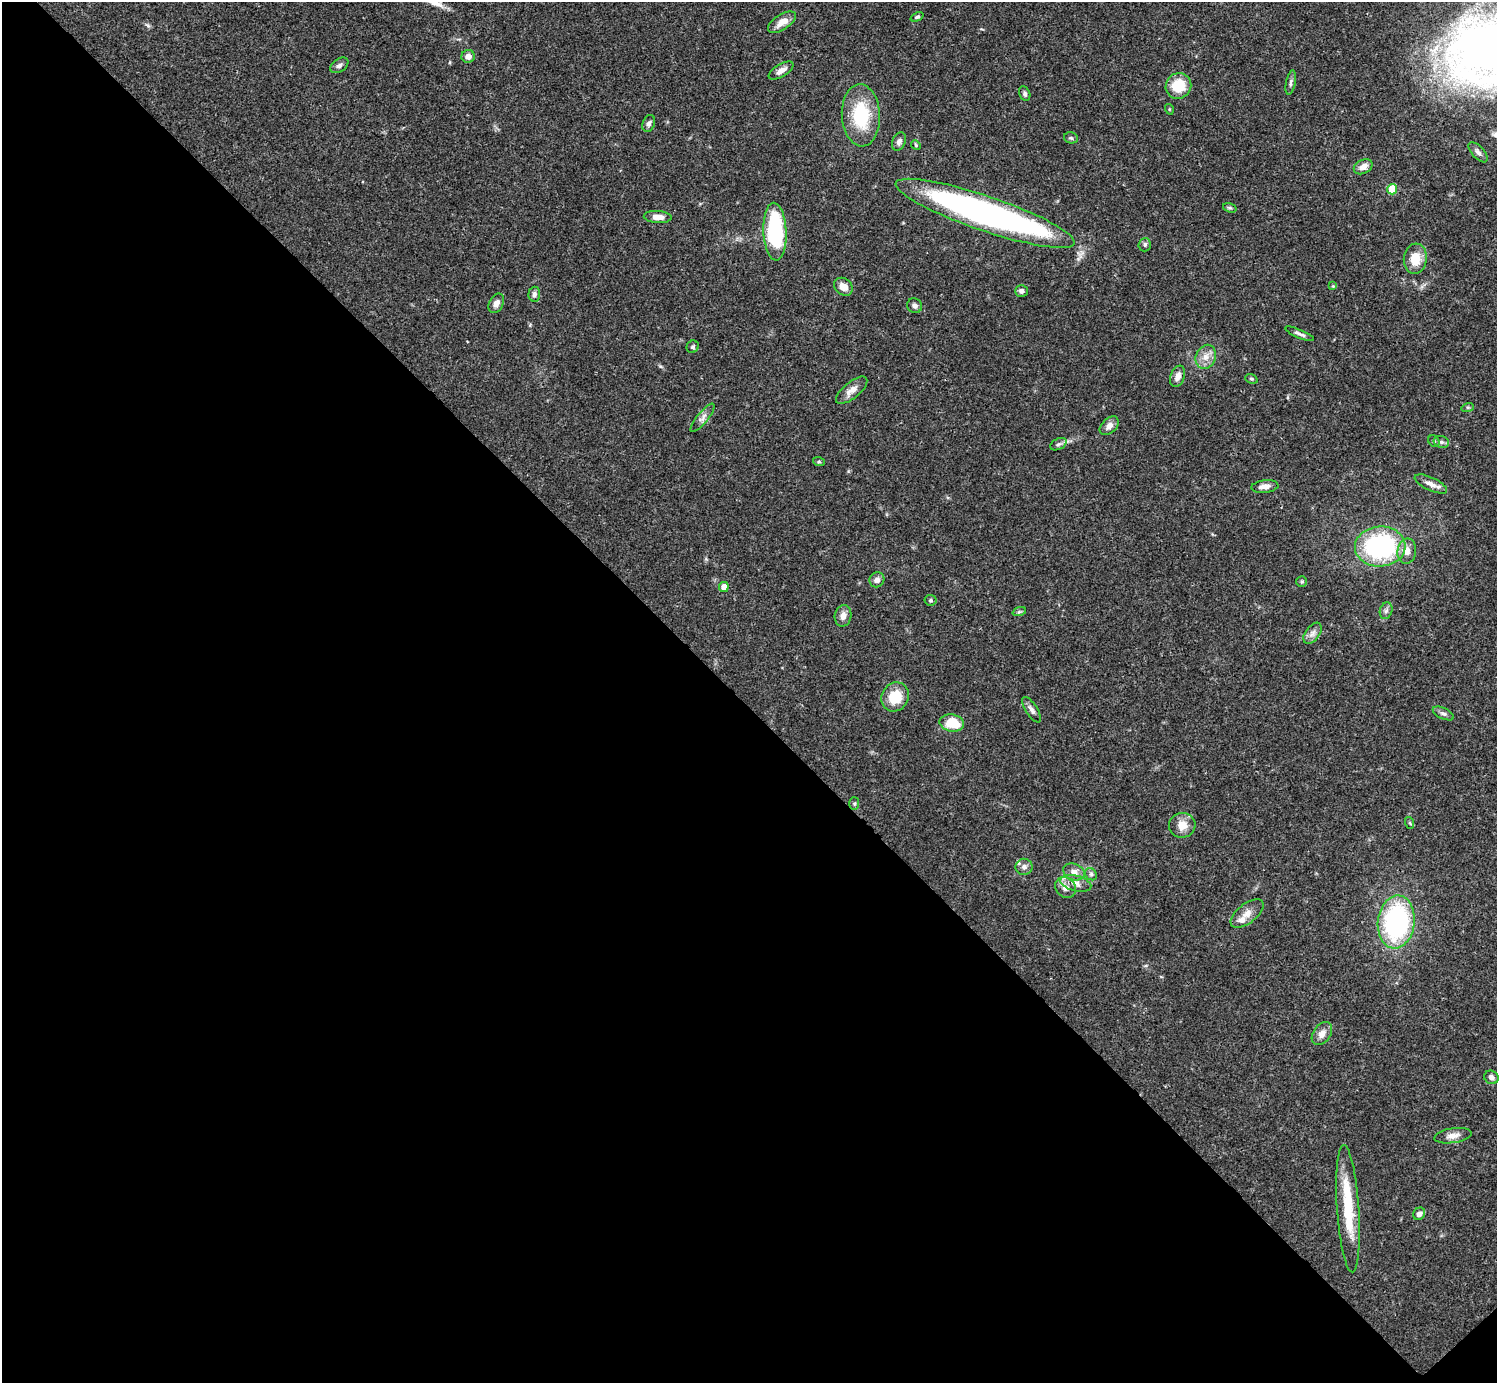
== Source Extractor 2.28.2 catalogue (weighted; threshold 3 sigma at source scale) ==
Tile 14 of 4 x 4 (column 2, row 4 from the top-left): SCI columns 1495-2989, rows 159-1539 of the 5982 x 5981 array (HDU 1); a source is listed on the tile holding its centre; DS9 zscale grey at full resolution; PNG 1499 x 1385 px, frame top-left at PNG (2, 2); each listed source drawn as its Kron ellipse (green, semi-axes under 4 px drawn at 4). Shown black and unused: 49% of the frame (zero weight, under 3 of 4 exposures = <1% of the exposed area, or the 3 px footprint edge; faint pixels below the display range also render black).
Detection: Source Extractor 2.28.2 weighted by HDU 2 'WHT'; one run over the whole footprint, this tile lists its part. Background 0.0403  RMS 0.0026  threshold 0.0119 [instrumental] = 3 sigma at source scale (4.5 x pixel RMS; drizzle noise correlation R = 1.50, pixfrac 1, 0.05/0.05 arcsec/px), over >= 5 px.
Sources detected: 76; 1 inside a brighter object's white glare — neither listed nor drawn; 2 inside a brighter listed object's ellipse — not listed separately; the other 73 listed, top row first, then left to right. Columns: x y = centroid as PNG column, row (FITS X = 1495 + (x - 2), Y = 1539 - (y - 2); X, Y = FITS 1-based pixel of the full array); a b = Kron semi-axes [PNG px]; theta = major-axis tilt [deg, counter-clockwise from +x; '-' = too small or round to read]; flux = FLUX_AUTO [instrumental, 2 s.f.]
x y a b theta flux
917 17 7 4 23 0.46
782 22 16 7 33 2.7
468 56 7 6 - 1.4
339 65 10 6 35 0.94
781 71 14 6 31 1.6
1291 82 12 4 79 0.78
1178 86 13 12 - 7.8
1025 94 7 5 -66 0.64
1169 109 5 3 - 0.24
861 115 31 19 -87 15
649 124 9 6 71 0.81
1071 138 7 5 -14 0.47
899 142 9 6 68 0.96
916 145 5 4 - 0.32
1478 152 12 6 -48 1
1363 167 10 7 26 2.1
1392 189 5 5 - 8.2
1230 208 7 4 -17 0.42
985 213 94 17 -19 110
658 217 14 6 -3 2.6
775 232 29 11 -87 27
1145 245 6 6 - 0.64
1415 259 15 11 83 5
1333 286 4 4 - 0.29
843 287 10 8 -39 2.4
1021 291 6 6 - 0.85
534 294 7 6 - 0.89
496 303 10 7 63 1.6
915 306 8 7 - 0.92
1300 334 16 3 -23 0.87
693 347 6 6 - 0.6
1206 357 12 10 66 2.3
1178 376 11 7 69 1.7
1251 379 6 4 -20 0.4
852 390 19 8 39 2.2
1468 407 6 4 17 0.36
702 418 18 5 50 1.3
1109 426 11 7 44 1.4
1434 441 6 5 - 0.47
1441 442 8 6 -18 0.71
1058 444 9 5 26 0.7
819 462 6 3 -18 0.34
1431 484 17 6 -25 1.8
1265 487 13 6 6 1.9
1380 547 25 20 3 37
1407 551 12 9 83 2.1
877 580 8 7 - 1.3
1302 582 5 5 - 0.47
724 587 5 4 - 2.4
930 600 6 5 - 0.48
1386 611 8 6 72 0.8
1019 612 7 4 18 0.46
843 616 11 8 79 1.7
1313 633 12 7 53 1.3
895 697 15 13 53 6.8
1031 710 15 5 -57 1.1
1443 713 11 5 -26 0.85
952 723 12 8 -10 7
854 804 6 5 - 0.43
1410 823 6 3 -71 0.32
1182 825 13 12 - 3
1024 867 8 8 - 1.2
1074 872 11 8 -23 1.9
1091 874 7 5 -46 0.59
1076 883 16 7 -14 2.1
1065 888 11 9 -49 2.1
1247 913 19 9 38 2.4
1396 922 26 18 83 43
1322 1034 13 8 54 2.1
1491 1077 7 6 - 1
1453 1136 19 7 8 1.9
1348 1209 64 11 -86 14
1419 1214 6 5 - 1.2